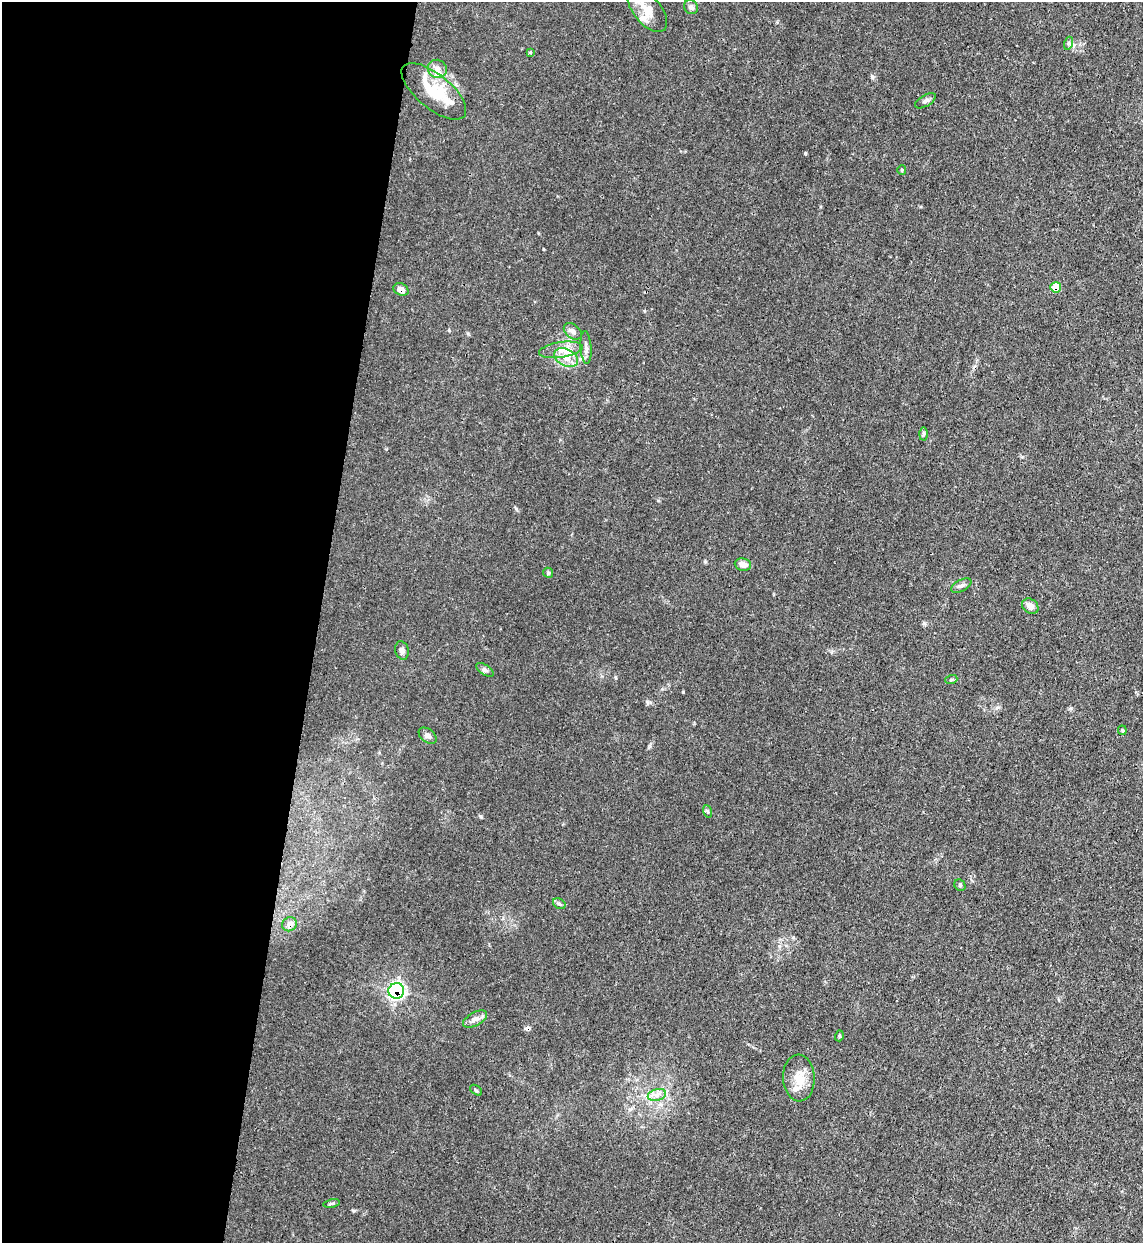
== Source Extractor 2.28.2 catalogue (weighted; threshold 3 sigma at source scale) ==
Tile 5 of 4 x 4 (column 1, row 2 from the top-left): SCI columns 329-1469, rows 2508-3748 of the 5101 x 5011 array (HDU 1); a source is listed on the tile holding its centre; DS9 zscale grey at full resolution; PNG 1145 x 1245 px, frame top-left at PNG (2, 2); each listed source drawn as its Kron ellipse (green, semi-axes under 4 px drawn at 4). Shown black and unused: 28% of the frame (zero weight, under 3 of 4 exposures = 7% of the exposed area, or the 3 px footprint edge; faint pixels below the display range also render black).
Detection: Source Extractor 2.28.2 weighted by HDU 2 'WHT'; one run over the whole footprint, this tile lists its part. Background 0.0171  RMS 0.0027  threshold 0.0122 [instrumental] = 3 sigma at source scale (4.5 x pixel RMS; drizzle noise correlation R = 1.50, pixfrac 1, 0.05/0.05 arcsec/px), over >= 5 px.
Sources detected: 38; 1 cosmic-ray / hot-pixel residue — neither listed nor drawn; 2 inside a brighter listed object's ellipse — not listed separately; the other 35 listed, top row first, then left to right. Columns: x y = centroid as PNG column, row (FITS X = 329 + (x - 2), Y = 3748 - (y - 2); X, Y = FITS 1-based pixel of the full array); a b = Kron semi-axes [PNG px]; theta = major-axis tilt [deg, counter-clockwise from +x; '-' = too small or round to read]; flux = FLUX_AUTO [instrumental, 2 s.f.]
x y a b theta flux
691 7 7 7 - 0.97
647 10 26 13 -50 4.2
1069 43 6 4 72 0.47
530 52 4 3 - 0.44
437 69 9 9 - 1.8
434 91 39 17 -39 11
925 101 11 5 31 0.84
902 170 5 4 - 0.29
1056 287 5 5 - 4.5
401 289 8 6 -28 1.5
573 331 10 6 -38 1
586 347 16 5 -86 1.1
561 350 22 7 8 2.9
566 358 13 8 -26 2.6
923 434 6 4 88 0.42
743 565 8 6 -7 1.6
548 573 5 4 - 0.39
961 586 11 5 28 0.83
1030 606 9 7 -38 1.7
402 651 9 7 -76 0.84
485 670 10 5 -33 0.67
951 680 6 4 19 0.32
1122 730 5 4 - 0.34
428 736 10 6 -38 0.9
707 811 6 4 -70 0.38
960 885 6 5 - 0.39
559 904 7 4 -30 0.55
290 924 7 7 - 1.8
396 991 8 8 - 47
475 1019 13 6 29 1.5
839 1036 5 3 - 0.28
799 1078 23 16 -87 4.7
476 1090 7 3 -37 0.31
657 1095 9 5 15 1.3
331 1203 8 4 10 0.45
Overlapping masked pixels (flux is a lower limit): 4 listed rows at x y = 1056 287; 401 289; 290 924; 396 991
Unlisted compact peaks at least as high as the median listed source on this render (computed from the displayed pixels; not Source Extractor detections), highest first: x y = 805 153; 683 692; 872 77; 354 1211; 449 330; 481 816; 924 623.